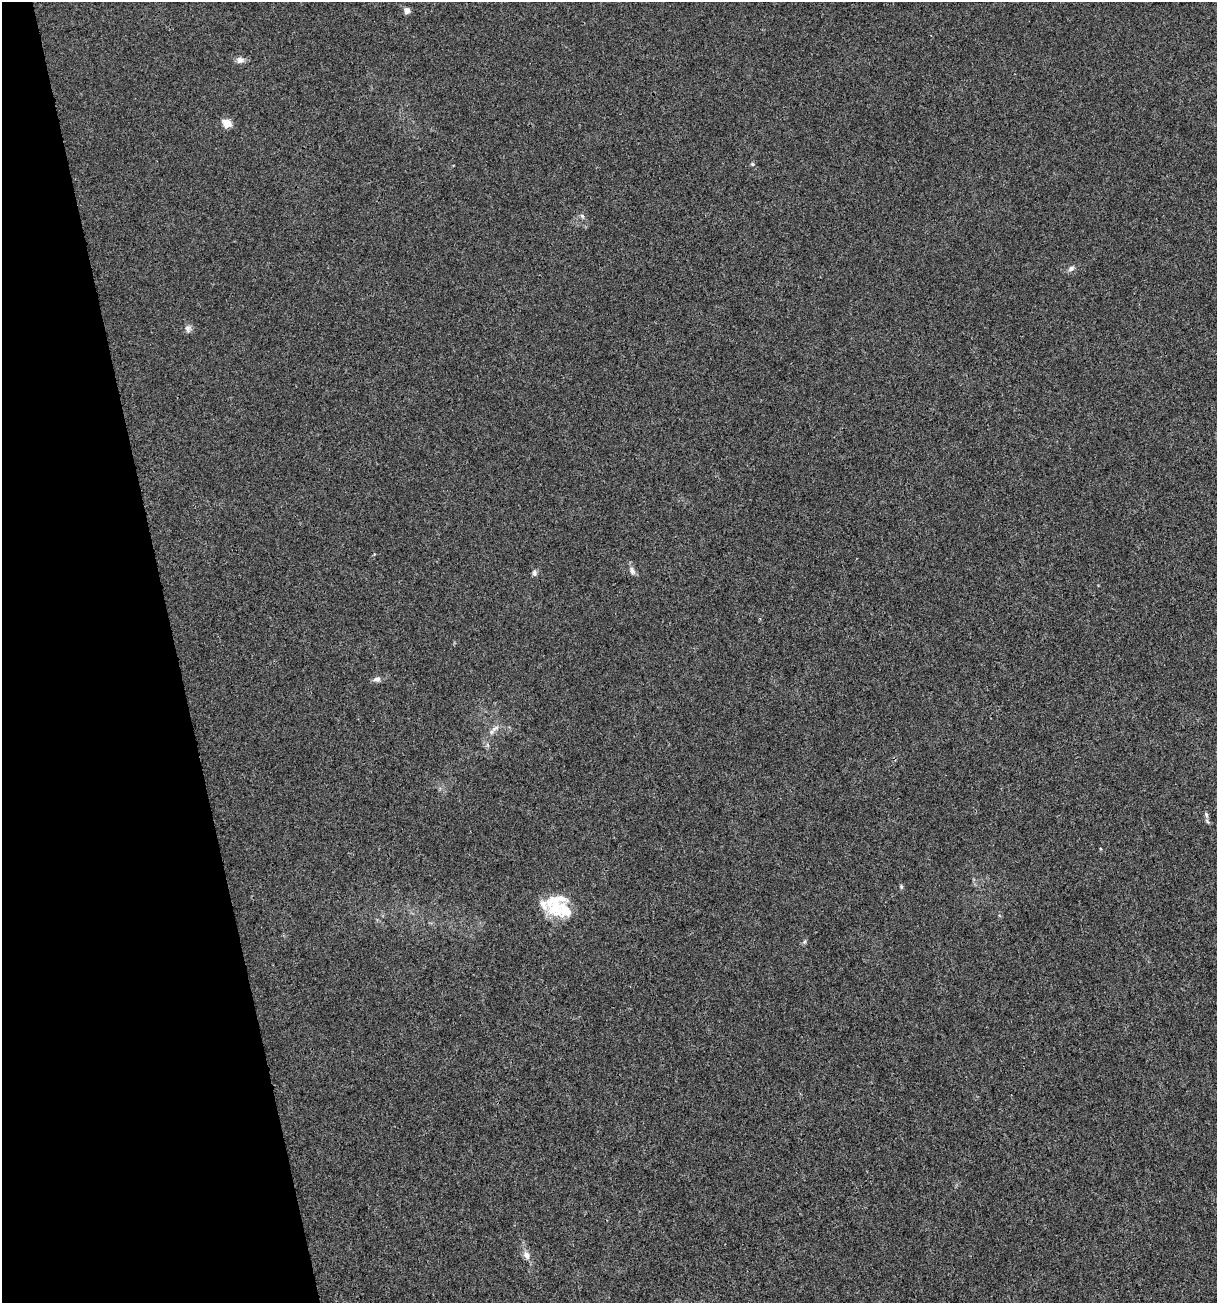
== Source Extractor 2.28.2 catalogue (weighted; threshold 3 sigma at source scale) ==
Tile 5 of 4 x 4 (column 1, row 2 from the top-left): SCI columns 102-1316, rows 2604-3904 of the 5012 x 5207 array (HDU 1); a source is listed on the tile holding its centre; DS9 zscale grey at full resolution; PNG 1219 x 1305 px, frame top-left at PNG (2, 2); no overlay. Shown black and unused: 14% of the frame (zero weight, under 3 of 4 exposures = <1% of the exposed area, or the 3 px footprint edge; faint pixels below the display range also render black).
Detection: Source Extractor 2.28.2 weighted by HDU 2 'WHT'; one run over the whole footprint, this tile lists its part. Background 0.00336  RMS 0.0026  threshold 0.0118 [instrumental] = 3 sigma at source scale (4.5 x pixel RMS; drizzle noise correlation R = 1.50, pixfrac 1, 0.0396/0.0396 arcsec/px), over >= 5 px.
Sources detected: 19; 3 inside a brighter listed object's ellipse — not listed separately; the other 16 listed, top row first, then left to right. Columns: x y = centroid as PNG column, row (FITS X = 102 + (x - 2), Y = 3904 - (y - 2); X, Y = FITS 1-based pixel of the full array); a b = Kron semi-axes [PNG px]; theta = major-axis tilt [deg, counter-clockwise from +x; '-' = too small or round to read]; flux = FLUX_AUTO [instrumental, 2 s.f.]
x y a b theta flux
407 11 5 4 - 2.5
240 60 10 7 -6 1.3
227 124 5 5 - 7.9
752 164 5 4 - 0.3
582 216 7 4 -45 0.48
1071 269 8 6 26 0.91
188 329 10 9 - 1
632 571 12 7 -69 1
534 573 8 6 82 0.7
377 679 11 7 1 0.91
495 729 14 5 40 1.3
1206 815 7 5 -70 0.58
901 887 7 4 -90 0.38
555 906 32 22 -70 9.6
804 942 6 4 46 0.42
526 1255 11 8 -61 1.7